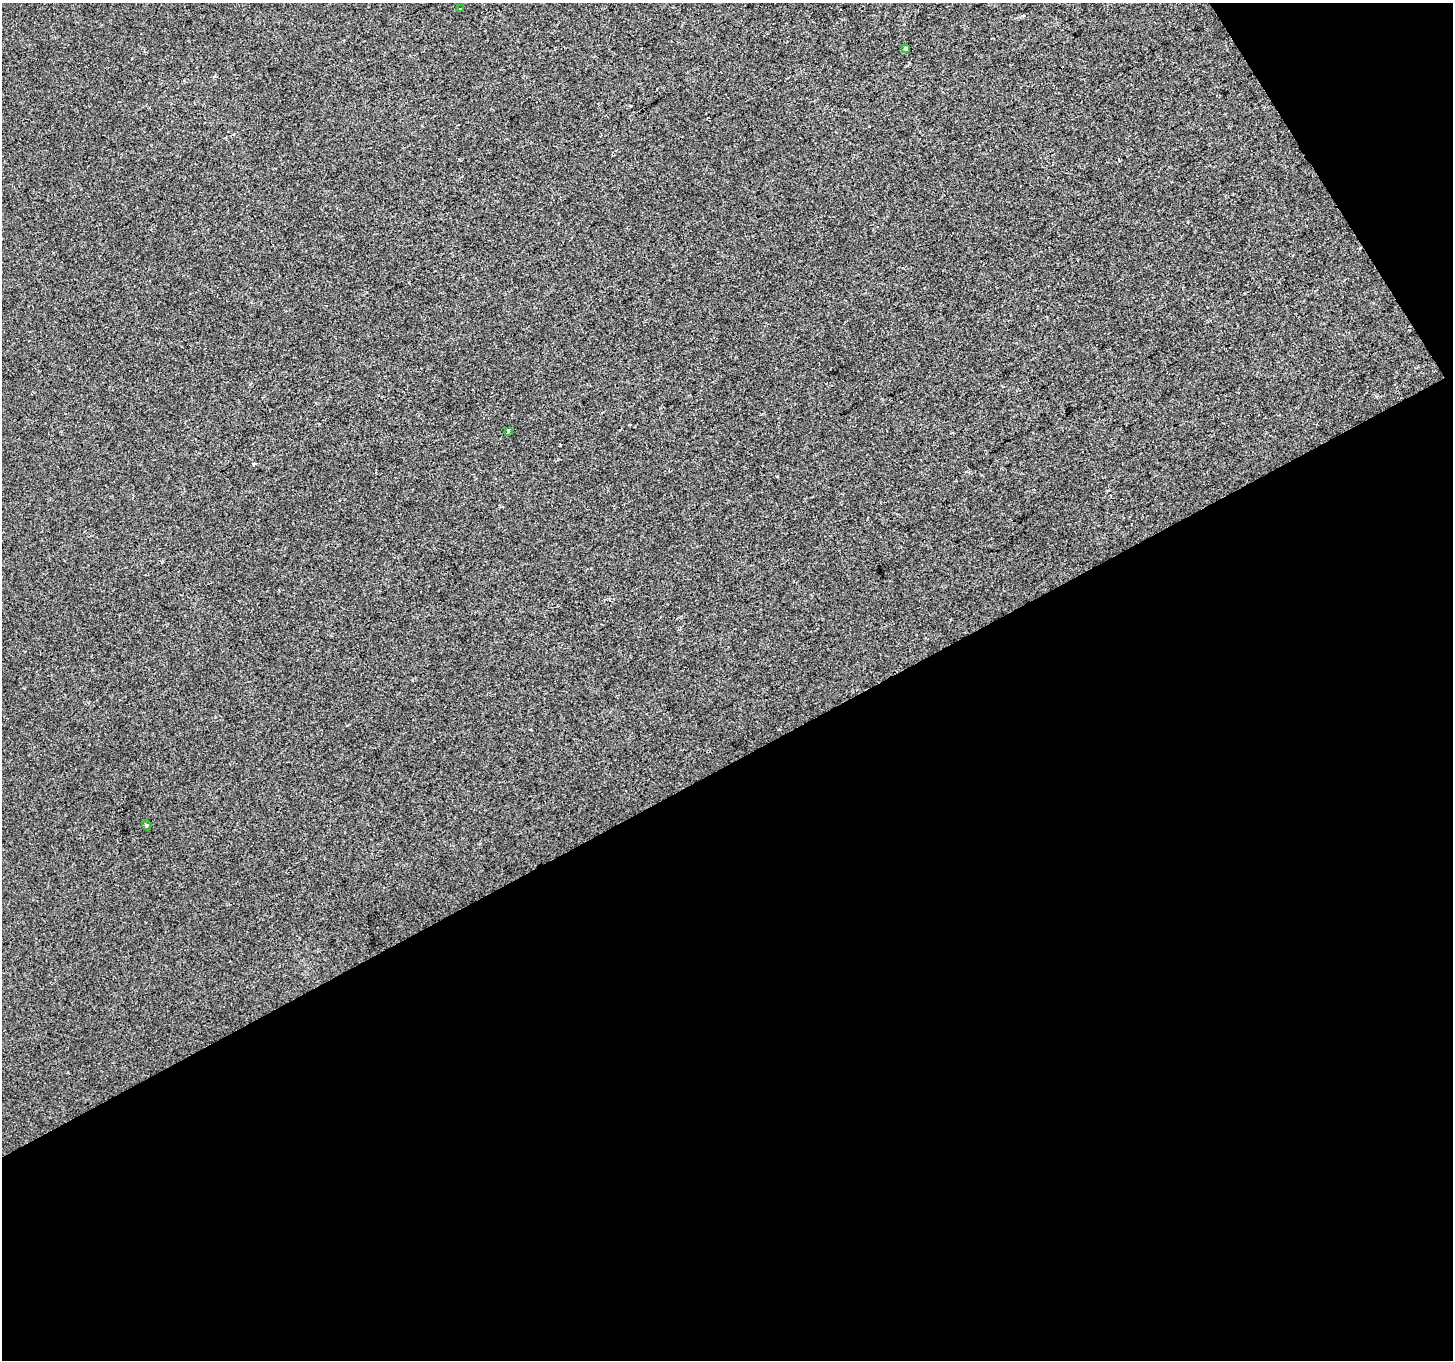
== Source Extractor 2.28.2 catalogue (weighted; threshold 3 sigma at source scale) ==
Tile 4 of 2 x 2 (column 2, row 2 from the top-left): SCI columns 1452-2902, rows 63-1420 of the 2902 x 2856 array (HDU 1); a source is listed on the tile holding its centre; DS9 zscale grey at full resolution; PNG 1455 x 1362 px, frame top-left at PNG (2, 3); each listed source drawn as its Kron ellipse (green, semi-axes under 4 px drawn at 4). Shown black and unused: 46% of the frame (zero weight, under 2 of 3 exposures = <1% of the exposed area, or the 3 px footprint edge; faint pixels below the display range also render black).
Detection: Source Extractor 2.28.2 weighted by HDU 2 'WHT'; one run over the whole footprint, this tile lists its part. Background 6.65e-04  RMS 0.0046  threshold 0.0206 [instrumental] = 3 sigma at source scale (4.5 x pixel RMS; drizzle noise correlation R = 1.50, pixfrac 1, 0.0396/0.0396 arcsec/px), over >= 5 px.
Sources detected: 6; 2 cosmic-ray / hot-pixel residue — neither listed nor drawn; the other 4 listed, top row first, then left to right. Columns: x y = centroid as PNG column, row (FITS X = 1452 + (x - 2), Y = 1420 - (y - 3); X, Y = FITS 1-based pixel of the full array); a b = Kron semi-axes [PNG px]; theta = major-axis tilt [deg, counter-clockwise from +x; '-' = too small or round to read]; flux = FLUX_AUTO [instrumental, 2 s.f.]
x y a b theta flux
460 8 3 2 - 0.55
905 48 3 3 - 1.1
508 431 4 2 - 0.44
146 825 5 3 - 0.48